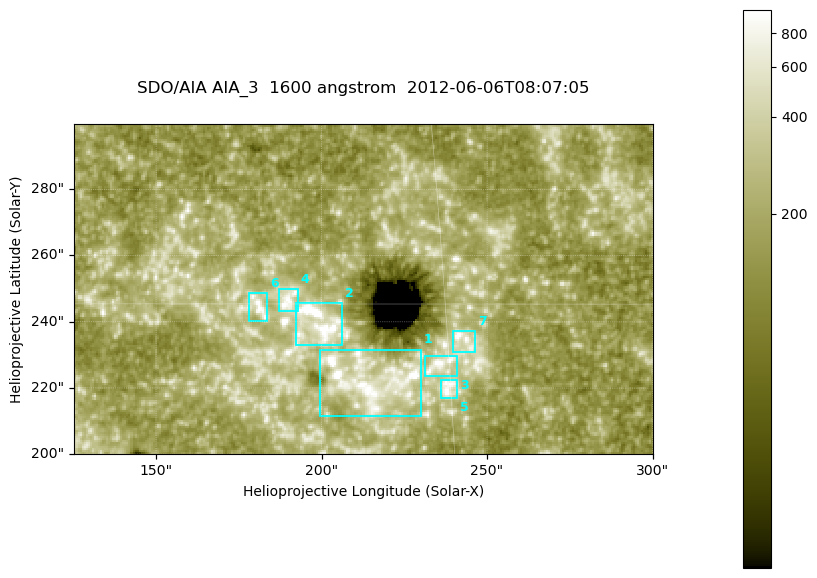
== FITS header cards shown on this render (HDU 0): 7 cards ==
TELESCOP= 'SDO/AIA '
INSTRUME= 'AIA_3   '
WAVELNTH=                 1600
WAVEUNIT= 'angstrom'
DATE-OBS= '2012-06-06T08:07:05.12'
CTYPE1  = 'HPLN-TAN'
CTYPE2  = 'HPLT-TAN'

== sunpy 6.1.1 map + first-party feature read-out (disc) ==
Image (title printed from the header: SDO/AIA AIA_3  1600 angstrom  2012-06-06T08:07:05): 287 x 164 px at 0.609 arcsec/px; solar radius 946 arcsec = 1552 px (partial field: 0.6% of the solar disc is inside the frame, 100% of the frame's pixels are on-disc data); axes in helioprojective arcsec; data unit not stated in the header (colour bar unlabelled)
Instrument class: DISC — disc imager (sunpy class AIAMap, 1600 A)
Bright regions (active regions / flare kernels): reference = the on-disc median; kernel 3 px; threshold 5 sigma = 339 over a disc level ~185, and >= 1.15x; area >= 47 px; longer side >= 3 px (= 1.8 arcsec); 7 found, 7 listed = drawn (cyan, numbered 1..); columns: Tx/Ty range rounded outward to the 2 arcsec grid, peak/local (2 s.f.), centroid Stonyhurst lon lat
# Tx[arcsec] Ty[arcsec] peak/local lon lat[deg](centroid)
1 198..230 210..232 8 +13 +14
2 192..206 232..246 10 +13 +15
3 230..242 224..230 6.7 +15 +14
4 186..194 242..250 5.8 +12 +15
5 236..242 216..224 5.4 +15 +13
6 178..184 240..250 4.9 +11 +15
7 238..248 230..238 5.2 +15 +14